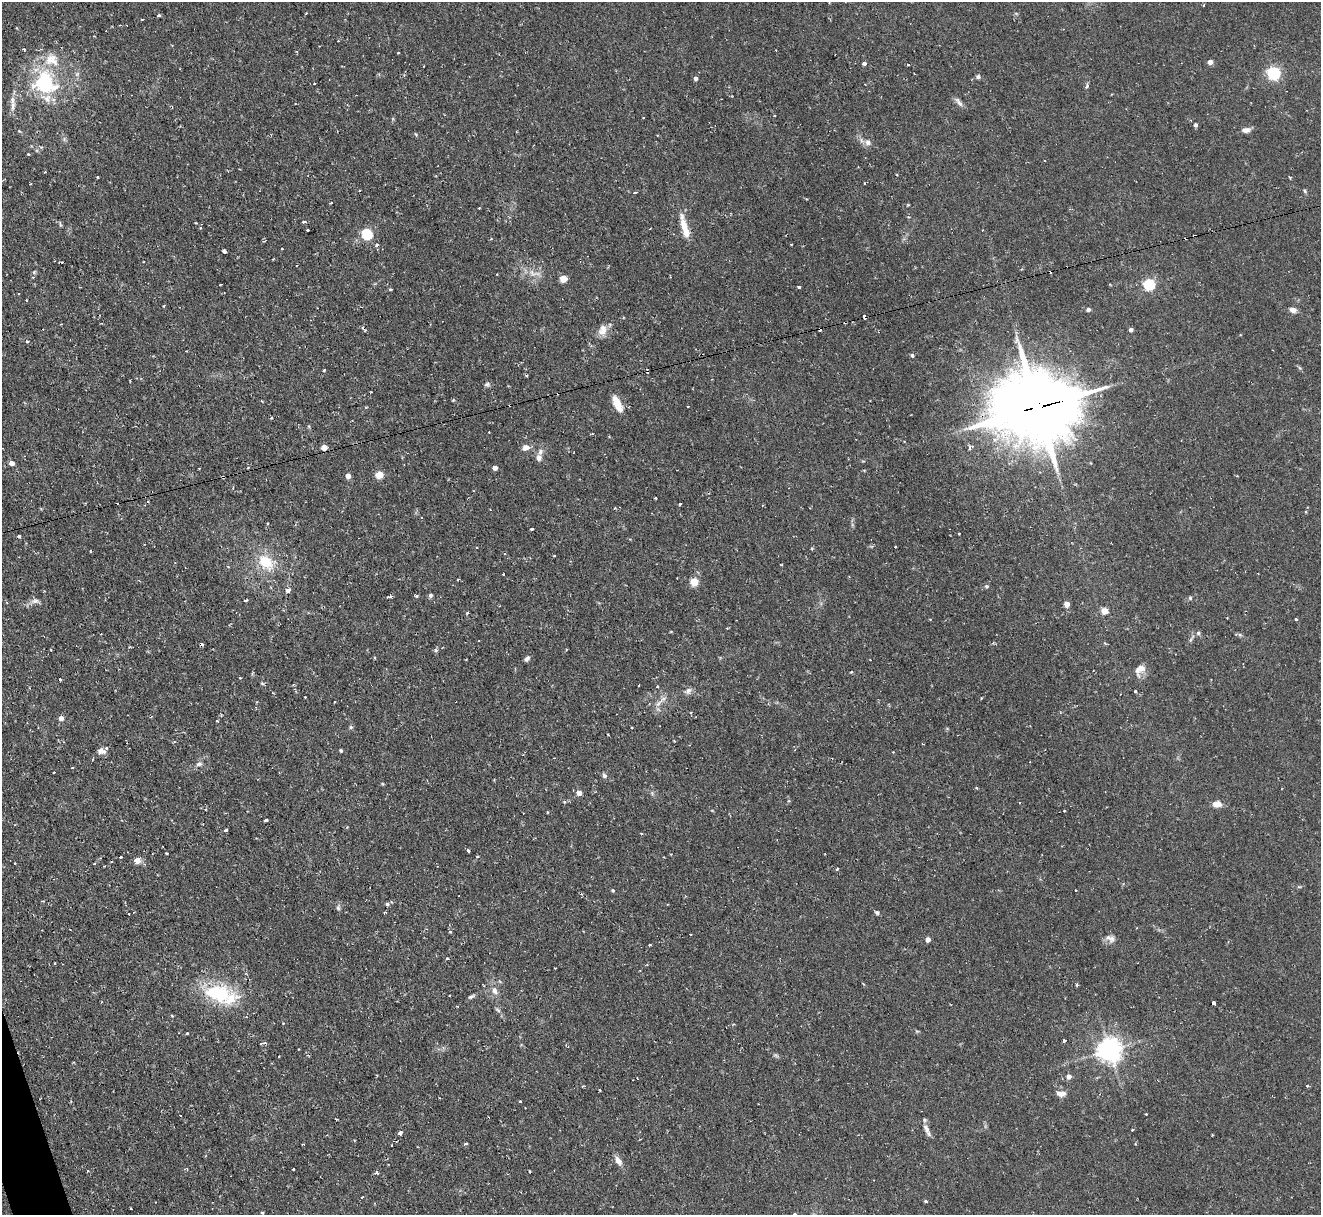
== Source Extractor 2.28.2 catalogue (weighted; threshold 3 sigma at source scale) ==
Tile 7 of 4 x 4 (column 3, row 2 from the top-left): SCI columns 2641-3959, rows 2567-3779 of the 5279 x 5261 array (HDU 1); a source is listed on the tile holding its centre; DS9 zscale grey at full resolution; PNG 1323 x 1217 px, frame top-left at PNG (2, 2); no overlay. Shown black and unused: <1% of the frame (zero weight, under 2 of 3 exposures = <1% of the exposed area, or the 3 px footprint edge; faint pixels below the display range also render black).
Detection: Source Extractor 2.28.2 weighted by HDU 2 'WHT'; one run over the whole footprint, this tile lists its part. Background 0.126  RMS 0.0071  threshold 0.0318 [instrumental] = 3 sigma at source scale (4.5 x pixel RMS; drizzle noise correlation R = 1.50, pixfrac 1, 0.05/0.05 arcsec/px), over >= 5 px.
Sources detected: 216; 17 cosmic-ray / hot-pixel residue — not listed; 9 inside a brighter listed object's ellipse — not listed separately; the other 190 listed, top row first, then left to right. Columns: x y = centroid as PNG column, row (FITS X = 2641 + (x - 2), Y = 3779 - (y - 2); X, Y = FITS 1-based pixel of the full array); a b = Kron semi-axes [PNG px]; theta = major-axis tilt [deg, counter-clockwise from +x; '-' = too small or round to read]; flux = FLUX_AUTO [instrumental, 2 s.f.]
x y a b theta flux
1203 5 3 3 - 0.74
159 15 4 3 - 4.7
142 19 4 2 - 0.62
24 49 3 3 - 0.96
1210 62 4 4 - 5.1
864 64 4 3 - 7.7
908 65 3 2 - 0.96
1274 73 6 6 - 110
77 74 7 6 - 1.8
978 77 5 5 - 1.5
695 78 4 4 - 2.1
45 83 29 27 -36 57
314 83 3 2 - 0.84
1086 86 7 4 48 1.2
959 102 16 5 -52 2.8
13 106 15 6 82 4.4
1195 125 5 4 - 1.7
1246 130 10 6 6 3.6
19 131 6 4 -44 0.91
657 135 3 2 - 0.51
868 142 8 8 - 3.3
29 154 3 3 - 1.9
45 172 3 3 - 1.1
98 177 3 2 - 0.7
1290 177 4 2 - 0.98
31 184 3 2 - 0.58
1305 191 5 4 - 0.92
635 193 4 3 - 1.4
331 203 4 2 - 1.2
479 208 2 2 - 0.43
303 222 3 3 - 2.5
60 224 8 3 -85 0.88
684 226 32 8 -78 11
200 228 4 3 - 1
307 230 3 3 - 1.3
367 234 5 5 - 64
1186 238 3 3 - 1.9
377 245 4 3 - 1.7
282 248 3 2 - 0.66
224 251 4 3 - 6
296 265 3 2 - 0.76
537 273 12 5 2 2.9
497 274 2 2 - 0.49
33 277 4 4 - 1.1
563 279 5 5 - 14
220 284 3 2 - 0.63
1149 284 5 5 - 82
799 287 3 3 - 4.6
390 290 3 3 - 1.1
26 300 2 2 - 0.71
164 306 3 2 - 0.77
317 308 3 2 - 0.76
1088 309 4 4 - 2.3
1293 310 7 6 - 3.9
864 317 4 3 - 3
845 322 3 2 - 0.71
61 324 3 2 - 0.81
819 329 3 3 - 2.2
1131 330 4 4 - 2.3
602 331 16 10 31 6.1
27 342 4 3 - 1
912 355 4 4 - 1.4
1300 368 6 4 -70 0.94
324 370 3 2 - 0.72
648 371 4 3 - 1.5
487 384 7 6 - 1.6
453 400 4 3 - 0.88
617 404 19 8 -63 11
688 406 2 2 - 0.51
1038 407 28 24 0 5300
271 418 3 3 - 0.69
324 447 4 4 - 9.2
526 447 8 7 - 3.9
539 458 10 8 -89 3.7
11 463 5 4 - 3.9
495 468 4 4 - 4.1
379 475 5 5 - 16
348 476 4 4 - 4.9
223 477 3 3 - 0.83
656 498 3 2 - 0.88
680 504 3 3 - 1.1
615 508 3 3 - 0.72
532 529 3 3 - 2.1
959 534 3 2 - 1
19 536 4 4 - 0.94
895 547 3 2 - 0.7
266 562 22 15 -44 21
503 574 3 2 - 0.91
1258 574 2 2 - 0.48
458 579 3 2 - 0.95
694 582 5 5 - 23
986 586 6 5 - 1.2
288 590 5 4 - 4.1
430 595 5 4 - 1.8
390 597 6 3 10 1.7
1190 598 5 5 - 1
246 600 4 3 - 2.1
35 601 12 6 10 3
1067 604 5 4 - 6.8
1105 611 5 4 - 13
467 613 4 3 - 0.67
1296 619 3 3 - 1.5
1198 633 6 5 - 1.5
435 650 6 5 - 1.2
527 658 6 5 - 2
870 660 3 2 - 0.46
1139 670 17 11 56 6.2
852 672 3 2 - 1.2
240 678 3 2 - 0.57
60 679 3 3 - 0.92
262 683 5 4 - 1
657 687 3 2 - 0.56
688 691 10 7 55 2.6
1135 691 3 3 - 1.2
305 697 3 3 - 0.8
981 698 2 2 - 0.52
658 704 18 4 49 3.7
691 712 3 2 - 0.58
61 718 4 4 - 4.4
217 721 4 3 - 0.69
351 727 5 5 - 1.1
632 727 3 3 - 1.5
174 742 3 3 - 0.92
341 750 4 4 - 0.97
102 751 9 6 -15 3.8
199 764 9 5 15 1.9
72 768 3 2 - 0.7
54 772 2 2 - 0.62
604 776 8 6 -57 1.8
579 793 5 5 - 4.7
1217 804 9 6 5 6.5
266 820 4 3 - 3.4
226 830 3 3 - 1.9
468 850 4 3 - 1.5
167 853 3 2 - 0.92
477 856 3 3 - 0.76
121 857 3 3 - 2.1
137 860 7 7 - 4.8
15 863 3 2 - 0.91
94 863 3 3 - 0.68
104 866 3 2 - 0.73
837 869 4 3 - 0.9
613 890 5 4 - 0.86
1075 890 2 2 - 0.83
581 894 4 4 - 0.74
42 901 3 3 - 0.78
387 904 3 3 - 2.6
338 908 7 5 -74 1.5
134 912 2 2 - 0.6
877 912 6 5 - 1.5
384 913 3 2 - 0.57
129 914 3 3 - 2.9
450 932 5 3 - 0.59
1112 938 11 8 78 3.4
928 939 4 4 - 4.7
650 945 3 2 - 0.8
447 958 3 3 - 1
55 963 3 2 - 0.58
640 970 3 2 - 0.41
1076 985 5 3 - 0.84
495 991 11 7 -80 4
218 993 29 18 -9 47
471 996 9 4 27 1.5
1213 1003 3 3 - 3.9
498 1010 9 3 -34 1.2
172 1016 5 3 - 0.61
187 1033 3 3 - 1.2
1064 1041 3 3 - 1.7
261 1043 4 2 - 0.68
298 1049 3 2 - 0.68
1109 1050 7 7 - 650
1069 1076 5 5 - 3.9
637 1078 3 2 - 0.66
1307 1086 3 3 - 0.87
1061 1094 10 6 1 4.3
520 1101 3 2 - 0.95
1146 1114 3 3 - 1.2
926 1129 14 6 -61 3.7
1132 1130 3 3 - 0.82
400 1133 4 3 - 2.8
466 1144 3 2 - 1.5
618 1161 12 7 -55 4
293 1169 3 3 - 1.1
529 1171 3 2 - 0.61
377 1172 3 3 - 2.9
362 1197 3 2 - 1.4
925 1201 4 3 - 1.1
131 1209 3 3 - 2
262 1213 4 3 - 0.78
794 1214 4 4 - 1.2
Overlapping masked pixels (flux is a lower limit): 7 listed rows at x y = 1186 238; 864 317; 845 322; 819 329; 648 371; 1038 407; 223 477
Isophote crosses this tile's border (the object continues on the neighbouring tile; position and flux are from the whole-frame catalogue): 1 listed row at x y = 794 1214
Unlisted compact peaks at least as high as the median listed source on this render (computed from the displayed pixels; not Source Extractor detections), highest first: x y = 417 596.